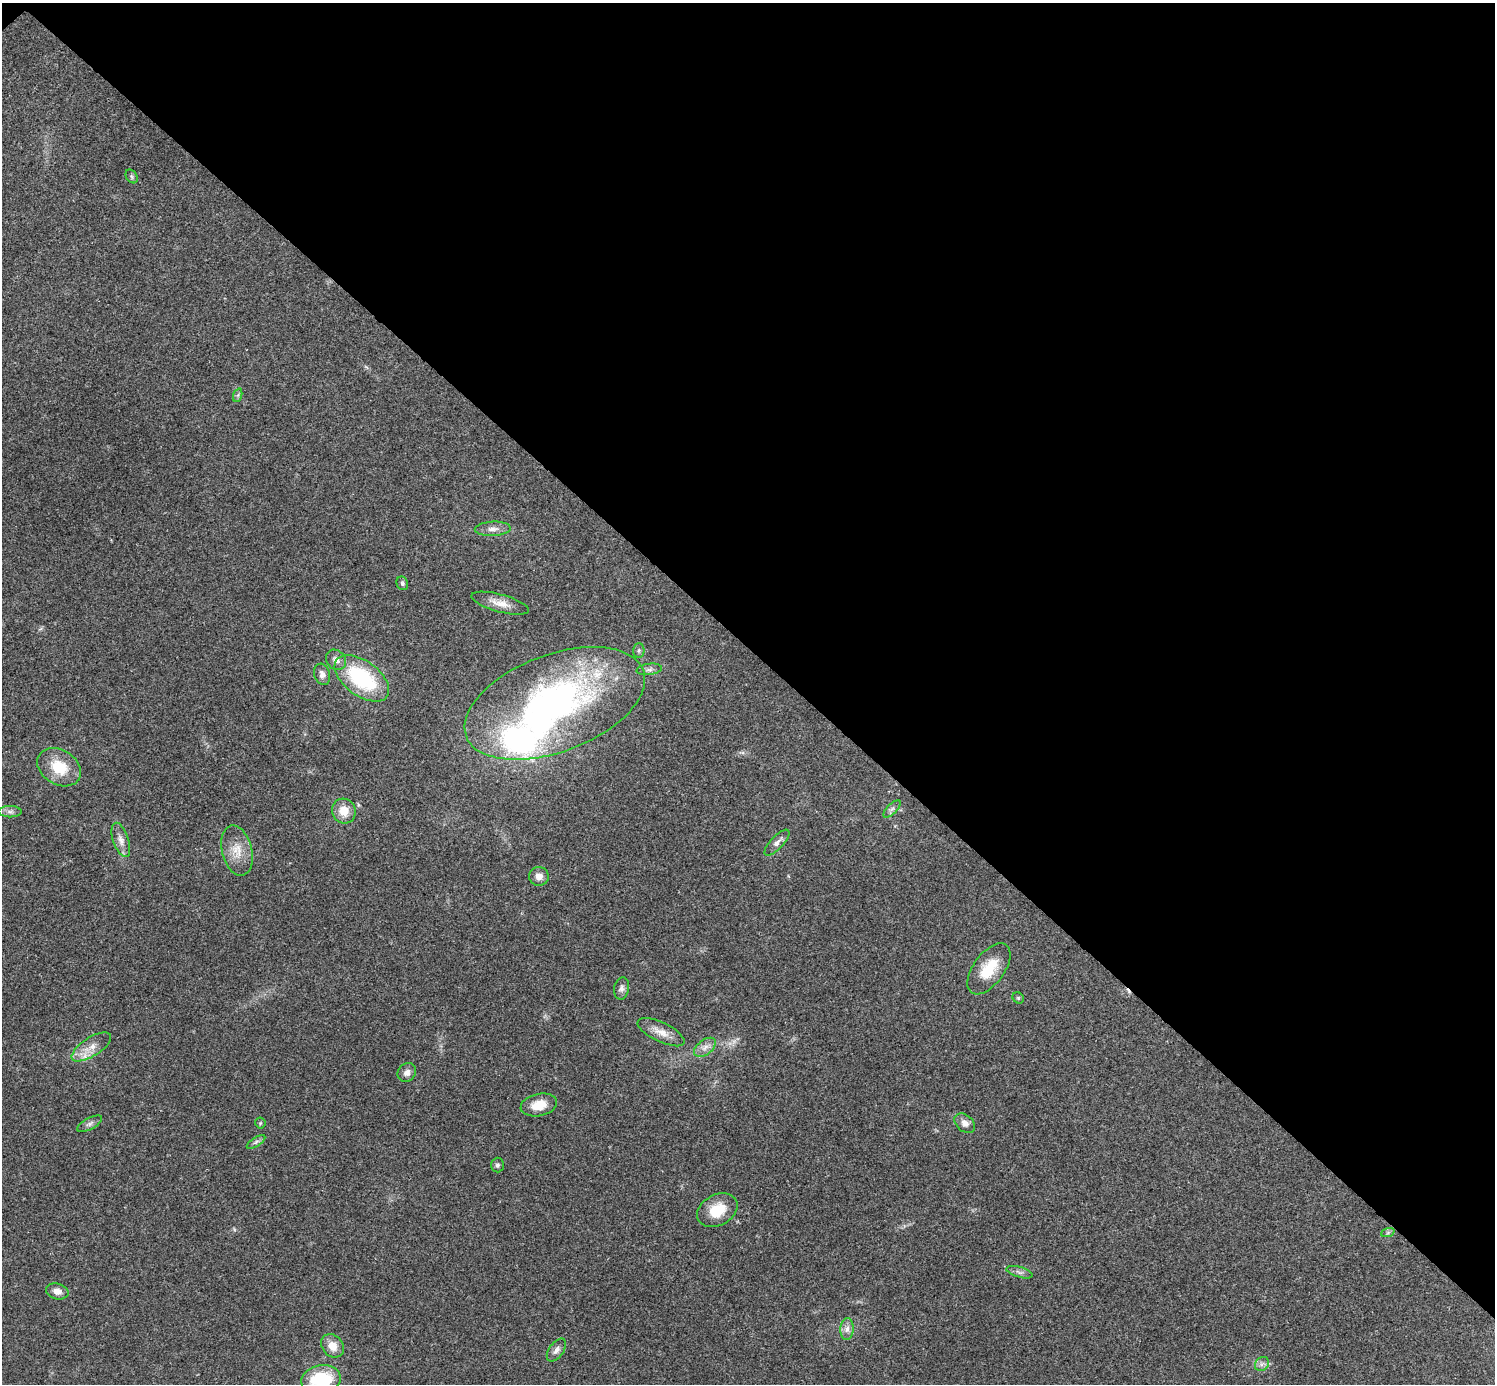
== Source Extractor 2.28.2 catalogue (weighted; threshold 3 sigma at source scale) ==
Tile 3 of 4 x 4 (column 3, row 1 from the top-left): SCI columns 2992-4484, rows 4303-5684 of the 5985 x 5985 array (HDU 1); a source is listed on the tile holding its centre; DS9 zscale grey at full resolution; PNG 1497 x 1386 px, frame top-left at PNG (2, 3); each listed source drawn as its Kron ellipse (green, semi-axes under 4 px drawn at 4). Shown black and unused: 47% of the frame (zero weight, under 3 of 4 exposures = <1% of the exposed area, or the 3 px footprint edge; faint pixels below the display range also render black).
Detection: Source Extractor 2.28.2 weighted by HDU 2 'WHT'; one run over the whole footprint, this tile lists its part. Background 0.0215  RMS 0.0043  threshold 0.0192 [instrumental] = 3 sigma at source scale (4.5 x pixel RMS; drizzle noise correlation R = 1.50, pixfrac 1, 0.05/0.05 arcsec/px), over >= 5 px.
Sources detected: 45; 1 too faint to see at this stretch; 1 inside a brighter object's white glare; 1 cosmic-ray / hot-pixel residue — neither listed nor drawn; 1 inside a brighter listed object's ellipse — not listed separately; the other 41 listed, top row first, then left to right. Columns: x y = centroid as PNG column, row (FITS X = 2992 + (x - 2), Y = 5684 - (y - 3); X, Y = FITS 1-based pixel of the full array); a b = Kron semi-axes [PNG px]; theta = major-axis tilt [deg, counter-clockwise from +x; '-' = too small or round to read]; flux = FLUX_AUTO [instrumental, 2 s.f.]
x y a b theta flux
132 176 7 5 -57 0.78
238 395 7 4 71 0.69
493 529 18 7 3 2.9
402 583 7 5 -66 0.88
500 603 29 8 -15 5.3
639 650 7 5 89 1
336 660 11 9 -45 2.6
649 669 13 5 8 1.7
322 674 11 8 -73 2.3
362 678 31 17 -36 38
555 703 95 48 21 160
59 767 23 17 -31 13
892 809 11 5 45 1.3
344 811 12 11 - 6.1
10 812 11 5 0 1.5
121 840 18 7 -72 3.2
777 843 17 6 46 2.2
237 851 25 15 -76 7.9
539 876 10 9 - 2.9
989 969 29 15 53 12
622 988 11 7 79 1.6
1018 998 6 5 - 0.6
661 1032 25 9 -26 5
91 1047 22 9 32 5.5
705 1047 12 7 38 2.7
407 1073 10 8 47 2.3
539 1105 18 11 12 7.8
260 1123 5 5 - 0.57
965 1123 11 8 -41 2.7
90 1124 14 5 27 1.5
256 1142 10 4 32 1.2
497 1165 7 6 - 1
717 1210 21 15 28 11
1388 1232 7 4 19 0.8
1019 1272 13 5 -16 1.6
57 1291 11 8 -14 2.8
847 1329 11 6 87 2.3
333 1346 13 10 -45 5.1
556 1350 13 7 53 2.2
1262 1364 8 6 46 1.4
321 1380 20 14 11 28
Isophote crosses this tile's border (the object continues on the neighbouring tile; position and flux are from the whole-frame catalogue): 1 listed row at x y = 321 1380